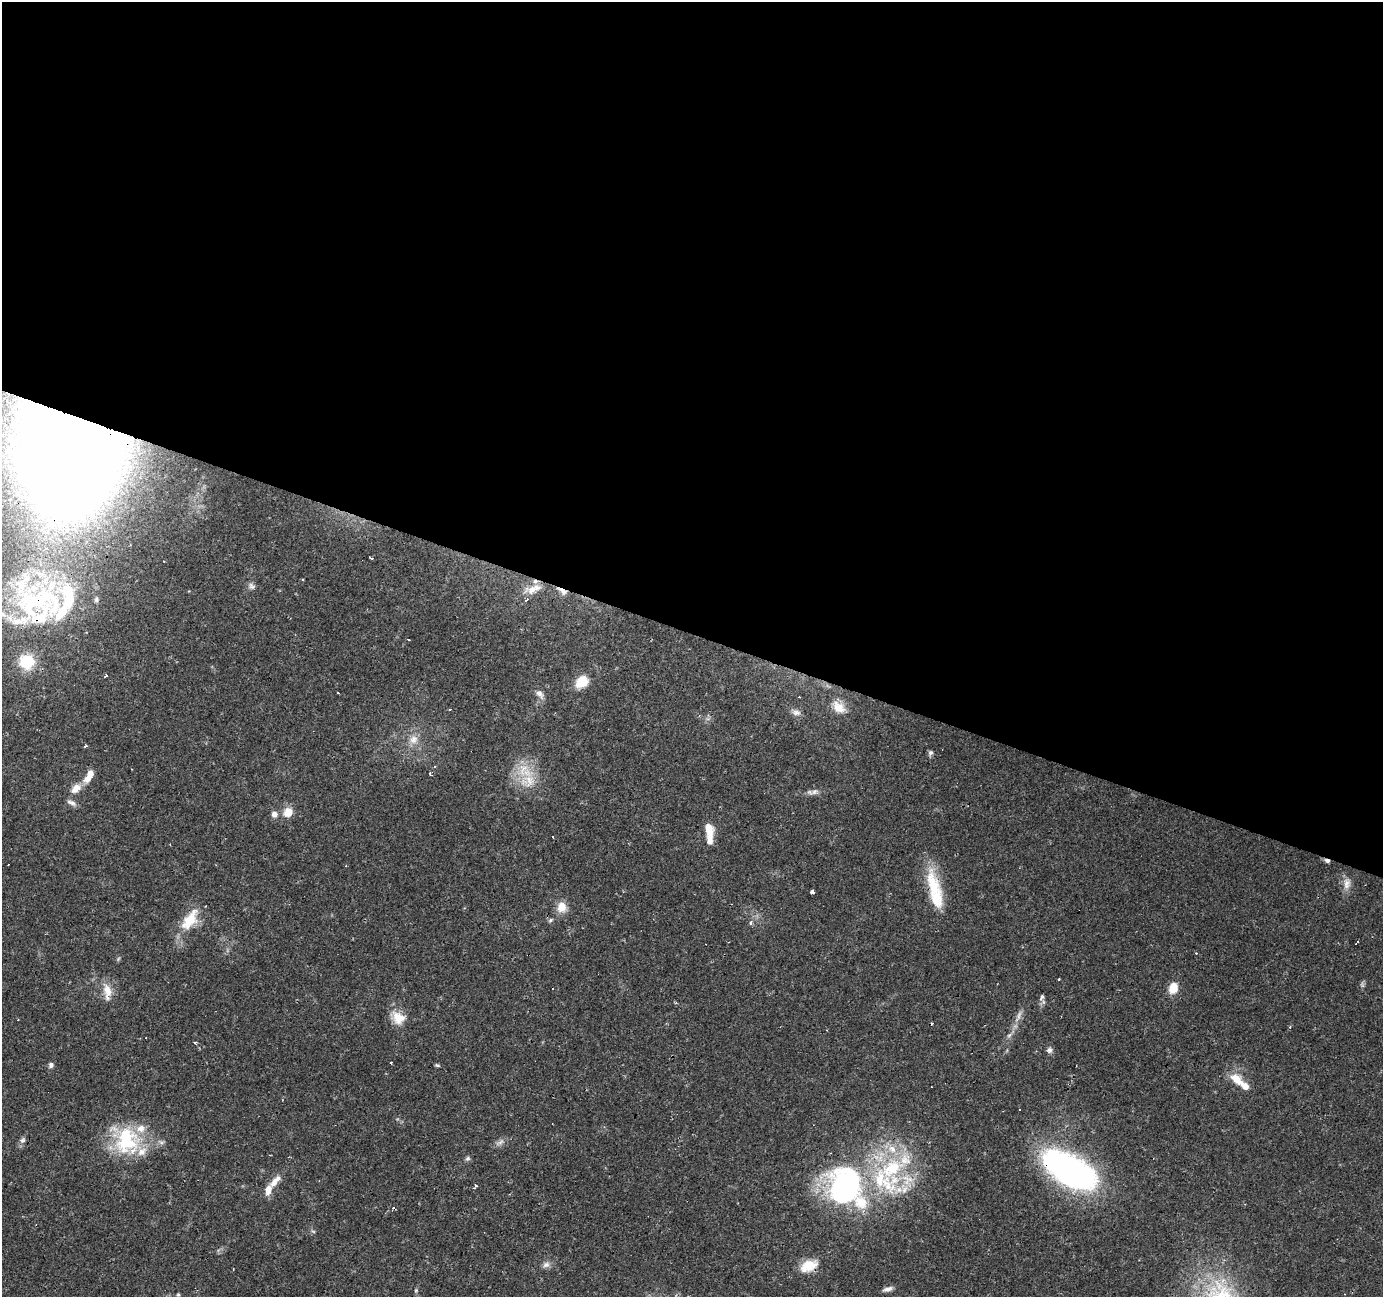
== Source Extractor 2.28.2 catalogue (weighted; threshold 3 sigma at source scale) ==
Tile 3 of 4 x 4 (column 3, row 1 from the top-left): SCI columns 2761-4141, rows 4093-5387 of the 5523 x 5658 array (HDU 1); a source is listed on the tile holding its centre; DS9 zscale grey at full resolution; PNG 1385 x 1299 px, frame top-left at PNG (2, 2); no overlay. Shown black and unused: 49% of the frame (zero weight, under 2 of 3 exposures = <1% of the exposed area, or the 3 px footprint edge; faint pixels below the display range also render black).
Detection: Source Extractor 2.28.2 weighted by HDU 2 'WHT'; one run over the whole footprint, this tile lists its part. Background 0.0346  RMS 0.0034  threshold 0.0152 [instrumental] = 3 sigma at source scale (4.5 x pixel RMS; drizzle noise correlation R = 1.50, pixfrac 1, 0.0396/0.0396 arcsec/px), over >= 5 px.
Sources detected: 99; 1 too faint to see at this stretch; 16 cosmic-ray / hot-pixel residue — not listed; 18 inside a brighter listed object's ellipse — not listed separately; the other 64 listed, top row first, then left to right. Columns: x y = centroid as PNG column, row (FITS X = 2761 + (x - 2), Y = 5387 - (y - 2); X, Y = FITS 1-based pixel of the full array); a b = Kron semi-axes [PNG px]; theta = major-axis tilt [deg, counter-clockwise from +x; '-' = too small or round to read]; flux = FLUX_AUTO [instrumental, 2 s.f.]
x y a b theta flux
69 451 67 50 -86 1600
371 558 3 2 - 0.45
251 586 10 8 -61 1.2
532 590 23 12 11 5.2
562 591 16 6 -33 2.2
41 601 95 56 22 79
105 676 3 3 - 0.74
582 682 12 9 39 8.9
540 694 14 8 -55 1.8
839 707 19 13 -38 5.1
796 712 12 8 -10 1.7
413 739 13 11 73 3.7
85 746 4 3 - 0.48
930 753 7 6 - 0.91
435 767 4 3 - 0.51
430 774 6 3 -53 0.53
89 776 17 8 62 4.2
528 781 28 20 35 10
76 788 14 9 44 3.6
814 792 12 7 21 1.5
72 803 14 6 -27 1.4
288 812 10 8 51 4.8
274 814 7 6 - 1.9
709 829 13 9 -63 4
553 837 3 2 - 0.53
1327 861 7 5 -20 0.97
1347 884 16 10 88 2.9
933 885 45 17 -75 14
812 892 4 3 - 2.2
562 907 13 12 - 4.1
190 920 35 16 55 10
550 920 7 5 28 0.67
751 922 6 5 - 0.75
1357 941 4 2 - 0.5
553 988 3 3 - 0.87
1173 988 15 10 73 4.5
107 990 19 11 -74 4.8
1042 997 11 5 69 1.1
1018 1016 21 6 67 2.6
398 1018 19 15 -35 5.9
18 1020 3 2 - 0.49
1009 1035 7 6 - 0.92
195 1043 4 4 - 0.45
1049 1050 8 7 - 1.1
390 1063 3 3 - 0.44
51 1065 7 6 - 1
437 1065 9 3 -13 0.48
1236 1079 18 11 -40 5.5
23 1140 9 7 50 1.2
126 1140 41 32 -54 27
500 1143 15 6 26 1.5
468 1158 6 6 - 0.76
891 1168 67 39 -68 45
1070 1170 66 30 -31 91
277 1179 10 7 74 1.5
845 1185 44 40 75 78
475 1186 7 3 65 0.82
268 1190 17 8 70 3.4
313 1231 6 4 -19 0.47
546 1265 11 8 23 1.5
809 1266 24 14 23 6.7
888 1289 14 5 18 1.5
416 1290 6 5 - 0.49
178 1295 5 4 - 0.45
Overlapping masked pixels (flux is a lower limit): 8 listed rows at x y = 69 451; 562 591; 41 601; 1327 861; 190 920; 1070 1170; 845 1185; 809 1266